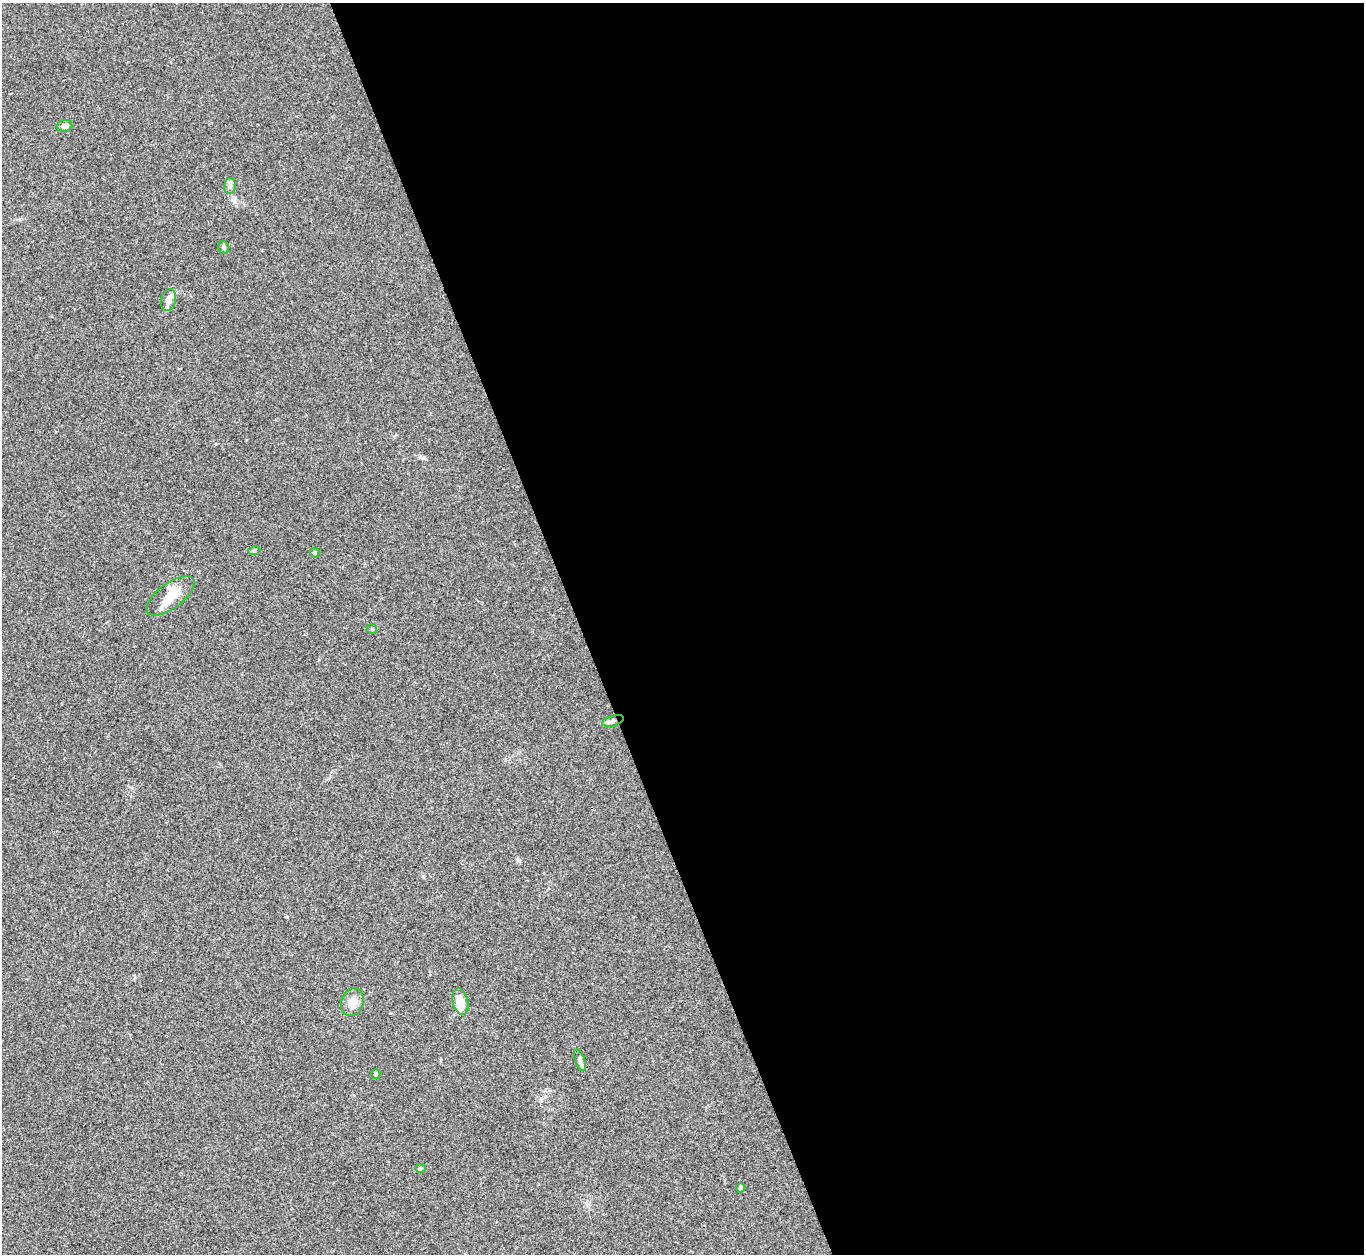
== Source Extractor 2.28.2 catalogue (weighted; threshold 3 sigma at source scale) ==
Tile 8 of 4 x 4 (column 4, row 2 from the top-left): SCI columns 4091-5452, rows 2786-4037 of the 5455 x 5442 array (HDU 1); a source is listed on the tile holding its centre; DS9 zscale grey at full resolution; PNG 1366 x 1256 px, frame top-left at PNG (2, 3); each listed source drawn as its Kron ellipse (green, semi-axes under 4 px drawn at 4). Shown black and unused: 57% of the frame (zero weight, under 3 of 4 exposures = <1% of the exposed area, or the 3 px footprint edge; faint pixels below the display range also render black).
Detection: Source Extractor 2.28.2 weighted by HDU 2 'WHT'; one run over the whole footprint, this tile lists its part. Background 0.112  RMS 0.0058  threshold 0.0263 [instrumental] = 3 sigma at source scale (4.5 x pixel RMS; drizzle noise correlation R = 1.50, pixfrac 1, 0.05/0.05 arcsec/px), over >= 5 px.
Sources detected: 18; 1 inside a brighter object's white glare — neither listed nor drawn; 2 inside a brighter listed object's ellipse — not listed separately; the other 15 listed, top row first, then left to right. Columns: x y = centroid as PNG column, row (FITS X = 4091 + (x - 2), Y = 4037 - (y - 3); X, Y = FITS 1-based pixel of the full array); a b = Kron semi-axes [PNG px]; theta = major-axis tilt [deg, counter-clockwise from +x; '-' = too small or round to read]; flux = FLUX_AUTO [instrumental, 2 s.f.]
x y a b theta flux
65 126 7 5 5 2.3
230 186 8 6 87 1.6
224 247 6 5 - 0.97
169 300 11 7 76 4.1
254 551 6 4 19 0.72
315 553 5 5 - 0.92
171 596 28 12 36 12
372 629 5 5 - 0.76
613 721 11 5 17 2.2
352 1002 14 11 71 5.5
460 1002 13 7 -79 9.4
580 1060 11 4 -70 1.6
376 1074 5 4 - 0.73
421 1168 5 4 - 0.69
741 1188 4 4 - 1.7
Overlapping masked pixels (flux is a lower limit): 1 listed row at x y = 613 721
Unlisted compact peaks at least as high as the median listed source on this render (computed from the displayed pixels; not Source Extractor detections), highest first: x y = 519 861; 287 917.